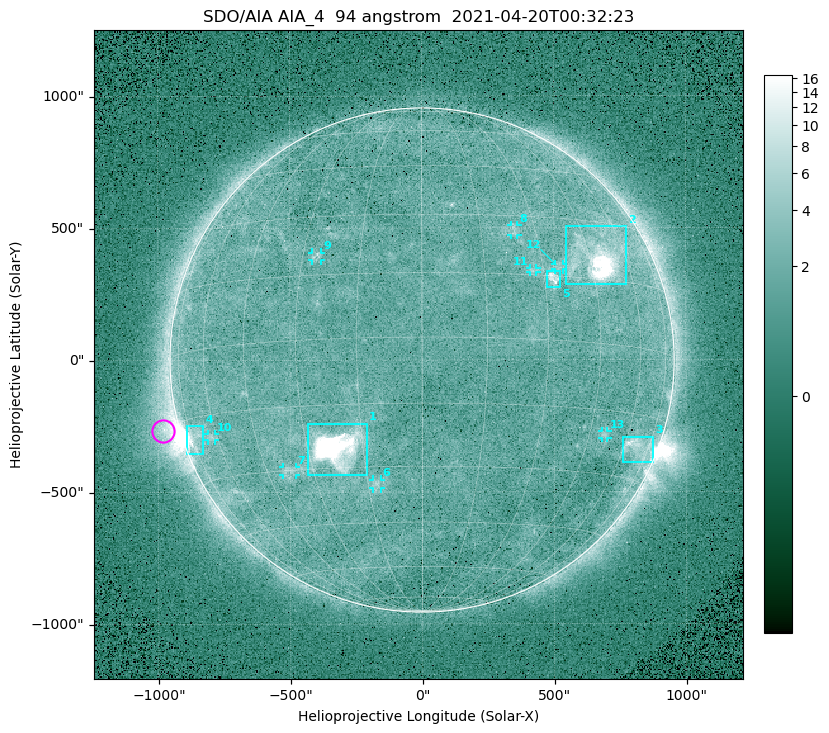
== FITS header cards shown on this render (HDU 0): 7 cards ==
TELESCOP= 'SDO/AIA '
INSTRUME= 'AIA_4   '
WAVELNTH=                   94
WAVEUNIT= 'angstrom'
DATE-OBS= '2021-04-20T00:32:23.12'
CTYPE1  = 'HPLN-TAN'
CTYPE2  = 'HPLT-TAN'

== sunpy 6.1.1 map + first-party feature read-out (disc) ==
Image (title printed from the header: SDO/AIA AIA_4  94 angstrom  2021-04-20T00:32:23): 512 x 512 px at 4.8 arcsec/px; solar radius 955 arcsec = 199 px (full disc in frame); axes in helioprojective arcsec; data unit not stated in the header (colour bar unlabelled)
Orientation: roll -0.138 deg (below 1 deg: not rotated)
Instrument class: DISC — disc imager (sunpy class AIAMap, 94 A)
Bright regions (active regions / flare kernels): reference = the median radial profile (limb darkening/brightening removed); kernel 5 px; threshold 5 sigma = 2.39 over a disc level ~1.72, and >= 1.15x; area >= 9 px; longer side >= 5 px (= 24 arcsec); searched inside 0.97 R_sun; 13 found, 13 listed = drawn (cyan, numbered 1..; 8 of them under ~33 arcsec drawn as corner ticks so the feature stays visible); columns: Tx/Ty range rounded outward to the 10 arcsec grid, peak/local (2 s.f.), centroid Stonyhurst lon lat
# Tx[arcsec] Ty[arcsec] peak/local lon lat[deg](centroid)
1 -430..-210 -440..-240 423 -22 -25
2 540..780 280..510 29 +48 +20
3 760..880 -390..-290 4.8 +67 -22
4 -900..-830 -360..-250 7.1 -73 -20
5 470..530 270..340 5.7 +32 +15
6 -190..-160 -490..-450 3.2 -13 -34
7 -530..-480 -440..-400 2.9 -38 -30
8 340..370 470..510 2.9 +24 +26
9 -420..-380 380..410 3 -26 +20
10 -810..-780 -300..-280 2.8 -63 -20
11 410..440 330..350 2.7 +27 +16
12 500..540 340..360 2.6 +35 +17
13 680..700 -300..-270 2.8 +50 -21
Off-limb structures (1.02-1.3 R_sun): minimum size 50 px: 7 found; the strongest spans PA ~90..115 deg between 1.02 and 1.2 R_sun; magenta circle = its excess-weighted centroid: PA ~105 deg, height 1.06 R_sun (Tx ~-980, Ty ~-270 arcsec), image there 5.2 x the reference